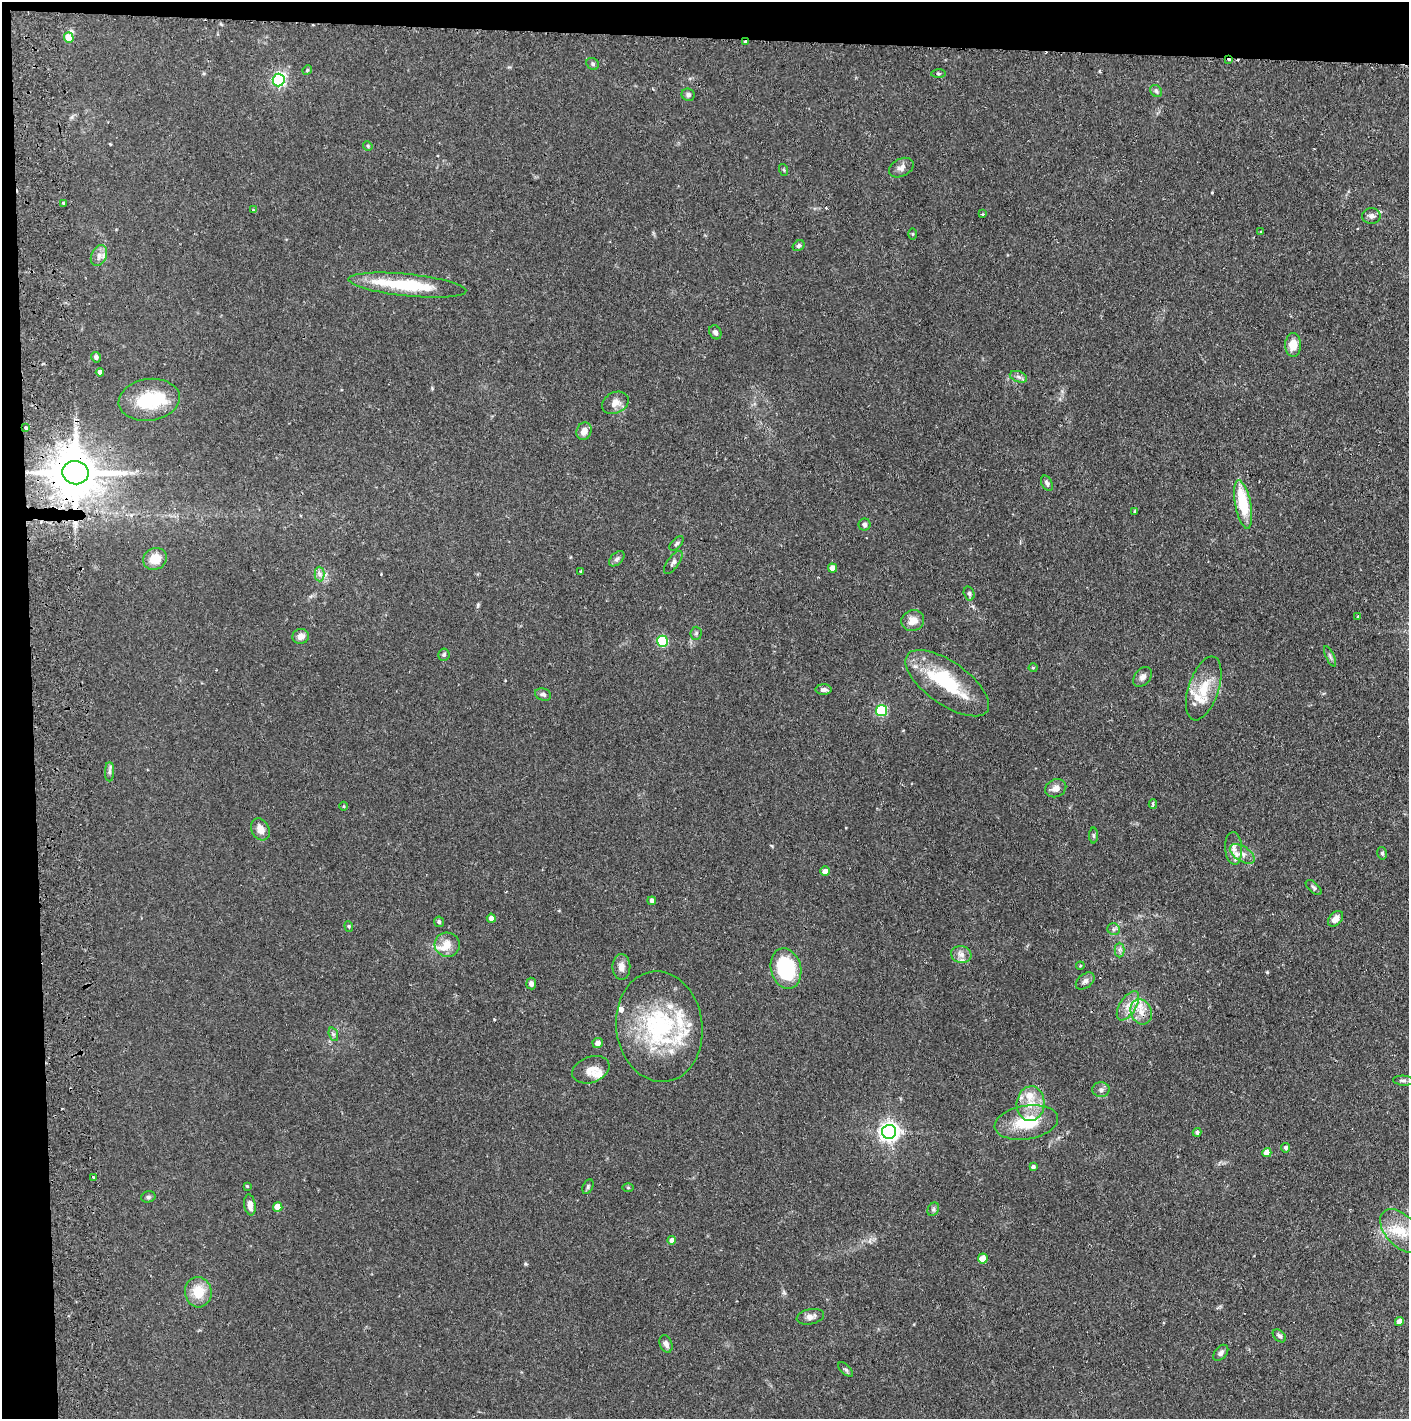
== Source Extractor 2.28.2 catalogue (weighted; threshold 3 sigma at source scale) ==
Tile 1 of 3 x 3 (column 1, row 1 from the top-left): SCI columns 85-1491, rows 2839-4255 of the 4390 x 4257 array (HDU 1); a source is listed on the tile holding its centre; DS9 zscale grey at full resolution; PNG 1411 x 1421 px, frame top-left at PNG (2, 2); each listed source drawn as its Kron ellipse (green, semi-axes under 4 px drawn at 4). Shown black and unused: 5% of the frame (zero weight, under 2 of 3 exposures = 3% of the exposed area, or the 3 px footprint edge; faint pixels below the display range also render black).
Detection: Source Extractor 2.28.2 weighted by HDU 2 'WHT'; one run over the whole footprint, this tile lists its part. Background 0.076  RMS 0.0055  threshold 0.025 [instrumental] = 3 sigma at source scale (4.5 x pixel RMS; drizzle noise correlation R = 1.50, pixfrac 1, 0.05/0.05 arcsec/px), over >= 5 px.
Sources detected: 130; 2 inside a brighter object's white glare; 3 cosmic-ray / hot-pixel residue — neither listed nor drawn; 10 inside a brighter listed object's ellipse — not listed separately; the other 115 listed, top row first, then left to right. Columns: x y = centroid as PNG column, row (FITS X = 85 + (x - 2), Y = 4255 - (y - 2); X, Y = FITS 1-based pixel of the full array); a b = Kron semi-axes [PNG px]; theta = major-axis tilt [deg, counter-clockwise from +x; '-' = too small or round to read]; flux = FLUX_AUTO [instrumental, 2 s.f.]
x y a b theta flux
69 38 5 4 - 13
745 42 4 3 - 1.1
1229 60 3 3 - 1.4
593 64 7 5 -34 1
307 70 5 4 - 0.62
938 74 7 3 1 0.77
279 80 6 6 - 99
1156 91 7 5 -46 1.2
688 95 7 6 - 1.4
368 146 5 4 - 0.65
901 168 13 9 27 2.8
784 170 6 3 -71 0.59
64 203 4 3 - 1.5
253 210 4 4 - 0.44
982 214 3 2 - 0.83
1371 216 9 8 - 2.3
1261 231 3 2 - 0.85
912 234 5 3 - 0.57
799 246 6 4 33 1.1
99 256 11 7 64 3
407 285 59 11 -6 30
715 332 7 5 -61 1.6
1293 345 12 8 88 7.2
96 357 5 4 - 1.5
100 372 4 4 - 2.5
1018 377 9 5 -20 1.7
149 400 31 21 8 26
615 403 14 10 26 4.2
26 428 3 3 - 2
584 431 9 7 66 4
75 473 13 11 -7 2600
1047 483 8 5 -62 1.6
1243 505 24 8 -79 23
1135 511 3 3 - 0.64
865 524 6 6 - 1.3
676 543 9 4 48 1.1
155 559 12 10 25 8.5
617 559 9 5 44 1.5
673 562 13 6 53 1.8
832 568 4 4 - 4.4
581 571 3 3 - 0.54
319 574 7 5 -89 1.6
969 593 7 5 -75 1.2
1358 616 3 3 - 0.83
913 621 11 10 - 5.2
696 633 6 5 - 1.1
301 636 8 7 - 3.5
662 641 5 5 - 42
444 655 6 6 - 1.3
1330 656 11 3 -65 1.2
1033 668 4 4 - 0.56
1143 677 11 7 50 2.5
947 683 49 21 -35 35
1204 688 33 15 71 15
824 690 8 5 -1 1.9
543 694 8 6 -19 1.4
881 711 5 5 - 51
109 772 10 4 90 1.4
1056 788 11 8 24 3.7
1153 804 5 3 - 0.96
344 806 4 3 - 0.49
260 829 11 9 -62 4.7
1094 835 8 4 -89 0.89
1234 848 16 8 -86 4.2
1382 853 6 5 - 1
1242 854 14 7 -33 4
825 871 5 5 - 2.8
1314 887 10 5 -42 1.3
652 901 4 4 - 1.9
491 918 4 4 - 2.6
1336 919 9 6 47 3.7
439 922 5 5 - 1.4
349 926 5 4 - 0.69
1114 929 6 6 - 1.3
447 945 12 12 - 6.4
1119 950 7 5 90 1.4
961 955 10 8 -15 3.5
1080 966 4 3 - 0.51
621 967 13 9 -89 3.7
786 968 20 15 -77 40
1085 981 10 6 38 2.2
531 983 6 5 - 2.1
1128 1006 16 8 58 5.4
1141 1012 13 10 -68 6.3
659 1027 55 43 -83 69
333 1034 7 4 -72 1.1
598 1043 5 5 - 2.9
591 1070 19 13 20 5.7
1403 1081 10 5 -4 1.4
1101 1090 8 7 - 2
1031 1104 17 14 85 10
1026 1122 32 17 9 23
889 1132 7 7 - 300
1197 1132 4 4 - 1.3
1286 1148 4 4 - 1.4
1267 1153 4 4 - 6.5
1033 1167 4 4 - 1.5
93 1177 3 3 - 0.75
247 1186 4 3 - 0.58
588 1187 8 5 65 1.1
628 1188 6 4 -1 0.6
148 1197 7 5 15 1.1
250 1205 10 5 -81 3.4
278 1207 5 4 - 7.6
933 1209 7 5 61 1.1
1401 1231 26 15 -46 15
672 1240 4 4 - 3.1
983 1259 5 5 - 8
198 1292 15 13 -85 12
810 1317 14 7 12 2.9
1399 1322 4 4 - 3.5
1279 1336 8 5 -44 1.5
666 1344 9 6 -67 2.2
1221 1353 9 6 50 1.7
846 1370 9 4 -44 1.2
Overlapping masked pixels (flux is a lower limit): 4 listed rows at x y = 745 42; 1229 60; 26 428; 75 473
Isophote crosses this tile's border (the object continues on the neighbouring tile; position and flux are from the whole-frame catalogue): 1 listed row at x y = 1401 1231
Unlisted compact peaks at least as high as the median listed source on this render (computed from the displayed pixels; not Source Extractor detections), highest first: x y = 1267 972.